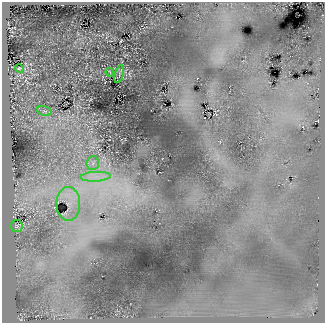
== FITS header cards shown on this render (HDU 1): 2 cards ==
NAXIS1  =                  323
NAXIS2  =                  321

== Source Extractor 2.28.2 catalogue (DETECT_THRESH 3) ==
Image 323 x 321 px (HDU 1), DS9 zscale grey, 1 PNG px = 1 image px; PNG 327 x 325 px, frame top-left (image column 1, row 321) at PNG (2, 2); each listed source drawn as its Kron ellipse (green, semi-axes under 4 px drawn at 4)
Background 311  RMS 11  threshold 32.7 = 3 sigma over >= 5 px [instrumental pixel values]
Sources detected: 8; all 8 listed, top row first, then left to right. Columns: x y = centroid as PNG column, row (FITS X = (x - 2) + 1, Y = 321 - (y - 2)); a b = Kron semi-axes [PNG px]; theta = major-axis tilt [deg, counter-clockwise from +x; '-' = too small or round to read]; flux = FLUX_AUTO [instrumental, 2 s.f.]
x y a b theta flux
19 69 4 3 - 950
110 72 4 2 - 590
119 74 9 3 75 840
45 111 8 4 -15 1400
93 163 7 6 - 2800
96 177 15 5 3 6200
68 204 17 12 -89 7800
17 226 6 6 - 1100